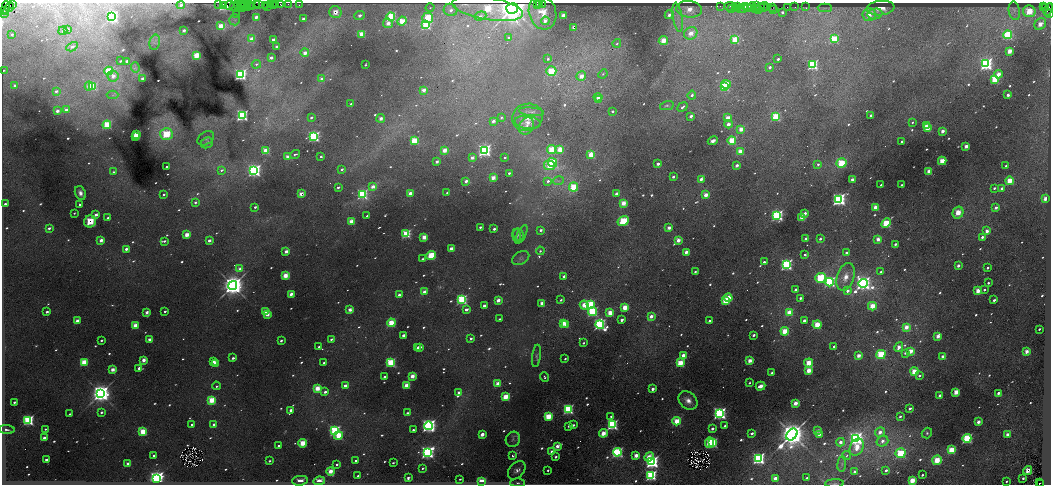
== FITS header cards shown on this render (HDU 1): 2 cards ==
NAXIS1  =                 2097
NAXIS2  =                  964

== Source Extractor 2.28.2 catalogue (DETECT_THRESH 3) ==
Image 2097 x 964 px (HDU 1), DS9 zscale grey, zoomed out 1/2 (1 PNG px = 2 x 2 image px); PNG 1053 x 486 px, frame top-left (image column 1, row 963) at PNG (2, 3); each listed source drawn as its Kron ellipse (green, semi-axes under 4 px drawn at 4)
Background 2.33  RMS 0.097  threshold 0.292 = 3 sigma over >= 5 px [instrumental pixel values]
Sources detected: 997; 109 cannot appear on this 1/2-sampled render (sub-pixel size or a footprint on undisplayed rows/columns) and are neither listed nor drawn; of the other 888, the 500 brightest by FLUX_AUTO listed and drawn (388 fainter detections omitted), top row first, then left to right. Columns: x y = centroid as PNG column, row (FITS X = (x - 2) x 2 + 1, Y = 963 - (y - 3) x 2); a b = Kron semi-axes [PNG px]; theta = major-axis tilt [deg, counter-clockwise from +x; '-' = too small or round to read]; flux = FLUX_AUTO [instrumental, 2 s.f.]
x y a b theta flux
13 4 3 1 - 180
245 4 3 2 - 350
250 4 3 1 - 560
259 4 2 1 - 240
270 4 2 1 - 120
276 4 3 1 - 230
280 4 2 2 - 690
288 4 2 2 - 320
299 4 2 1 - 37
537 4 2 1 - 88
539 4 2 1 - 74
542 4 2 1 - 280
181 5 4 3 - 67
219 5 3 1 - 100
224 5 4 3 - 8000
229 5 5 2 - 610
238 5 4 1 - 230
240 5 3 2 - 560
243 5 5 2 - 930
252 5 2 1 - 420
257 5 4 2 - 570
266 5 3 2 - 290
273 5 2 1 - 240
234 6 2 1 - 550
720 6 2 1 - 300
729 6 5 1 - 430
745 6 2 1 - 150
752 6 4 2 - 790
756 6 3 1 - 540
765 6 5 1 - 540
1044 6 2 2 - 73
9 7 5 3 - 1600
248 7 3 1 - 80
252 7 3 2 - 1000
267 7 2 1 - 230
737 7 3 2 - 230
773 7 2 1 - 190
787 7 2 2 - 360
795 7 2 1 - 230
806 7 2 1 - 69
6 8 6 3 87 1100
242 8 2 1 - 120
430 8 4 3 - 34
488 8 36 11 -10 1300
512 8 6 5 - 58000
732 8 2 1 - 160
744 8 2 2 - 230
747 8 3 2 - 980
750 8 3 1 - 480
761 8 3 1 - 280
764 8 3 1 - 380
825 8 7 3 -1 34
881 8 14 7 5 280
1046 8 2 1 - 910
689 9 13 8 -7 390
735 9 2 1 - 540
741 9 3 1 - 290
755 9 3 1 - 260
758 9 2 1 - 710
774 9 3 2 - 330
450 10 7 6 - 150
1048 10 7 3 67 1600
4 11 2 2 - 260
1014 11 9 5 -80 95
1029 11 6 6 - 590
335 12 6 6 - 360
782 12 3 2 - 74
543 13 17 13 -72 610
1049 13 2 1 - 320
3 14 2 1 - 300
869 14 6 6 - 300
875 14 7 5 12 90
237 15 3 3 - 39
360 15 5 4 - 130
669 15 5 4 - 140
391 16 4 4 - 1600
480 16 6 4 19 79
563 16 3 3 - 260
112 17 3 3 - 9900
256 17 3 3 - 140
678 17 15 4 -81 170
428 18 5 5 - 800
303 19 3 2 - 130
235 20 5 5 - 57
402 21 4 3 - 580
545 21 4 4 - 130
388 23 5 4 - 220
1040 24 6 5 - 290
426 25 3 3 - 3400
221 26 4 3 - 380
573 27 3 3 - 110
67 29 3 2 - 74
184 30 3 3 - 100
63 31 4 3 - 43
691 33 7 6 - 260
12 34 3 3 - 40
362 34 3 3 - 340
1007 35 4 4 - 1500
509 38 3 3 - 71
251 39 3 3 - 230
273 39 3 2 - 75
735 39 4 3 - 750
834 39 4 4 - 870
663 41 5 4 - 300
155 42 7 5 78 79
617 43 4 3 - 36
72 47 6 4 28 80
277 47 2 2 - 160
1010 51 3 3 - 260
305 53 4 3 - 180
196 55 3 3 - 600
271 58 3 2 - 110
548 59 3 2 - 41
778 59 2 2 - 57
120 61 2 2 - 37
127 61 3 2 - 78
256 64 5 3 - 38
986 64 4 4 - 5800
365 65 3 2 - 34
813 65 4 4 - 2500
135 67 5 3 - 38
770 67 3 3 - 56
3 70 2 2 - 36
109 71 4 3 - 1000
551 71 5 5 - 530
603 74 5 3 - 40
998 74 4 4 - 220
240 75 3 3 - 8100
113 76 5 5 - 170
581 76 5 4 - 210
142 79 3 2 - 100
322 79 4 3 - 120
995 79 3 3 - 1100
726 84 5 3 - 400
15 85 3 2 - 63
89 86 4 3 - 240
93 86 4 3 - 610
725 87 3 3 - 970
424 90 3 3 - 180
56 91 4 3 - 75
112 95 6 3 0 38
692 95 4 4 - 71
1008 95 3 3 - 100
598 97 4 3 - 120
598 100 4 3 - 130
351 104 3 2 - 34
667 106 7 4 14 42
682 107 5 3 - 65
66 110 3 3 - 150
57 111 4 3 - 120
612 111 3 2 - 56
531 112 12 3 -6 67
242 115 3 3 - 6700
691 116 3 2 - 98
871 116 3 2 - 89
501 117 3 3 - 38
527 117 15 13 18 310
775 117 4 4 - 790
311 118 4 3 - 52
381 118 4 4 - 140
728 118 4 3 - 290
493 121 3 2 - 110
528 122 13 6 -7 130
912 122 3 3 - 40
728 124 4 3 - 140
107 125 4 3 - 1300
526 126 9 6 62 120
926 126 3 2 - 140
927 128 4 4 - 320
741 129 3 3 - 240
942 131 3 3 - 140
166 134 6 6 - 910
136 135 3 3 - 630
314 136 3 3 - 7400
135 137 3 2 - 250
206 138 9 6 32 70
732 140 4 4 - 780
414 141 4 3 - 620
713 141 5 3 - 71
902 142 3 2 - 91
207 143 6 5 - 52
966 146 3 3 - 160
552 149 5 4 - 510
560 149 4 3 - 410
445 150 3 3 - 270
484 150 3 3 - 9200
266 151 4 3 - 550
740 151 3 3 - 340
295 154 5 2 - 46
591 154 4 3 - 490
288 157 3 3 - 270
321 157 2 2 - 55
472 158 3 2 - 170
505 158 3 2 - 41
942 161 4 4 - 380
437 162 3 2 - 92
552 162 5 3 - 1500
841 163 5 5 - 860
658 164 3 2 - 97
818 164 3 3 - 45
549 165 5 4 - 430
737 165 3 3 - 120
1006 166 2 2 - 52
167 167 2 2 - 42
342 169 3 3 - 61
221 170 4 3 - 44
254 171 3 3 - 12000
929 171 3 3 - 280
114 172 4 3 - 50
509 173 2 2 - 56
673 177 3 2 - 68
493 178 3 3 - 220
701 179 3 3 - 110
852 179 3 3 - 130
466 181 4 3 - 110
548 181 4 3 - 58
558 181 5 3 - 40
1009 181 4 4 - 400
881 185 2 2 - 60
901 185 3 2 - 54
338 187 2 2 - 57
373 187 4 3 - 210
573 187 4 4 - 710
994 188 3 2 - 55
1001 188 4 3 - 73
80 193 7 5 -69 120
410 193 3 3 - 190
447 193 4 3 - 43
164 194 3 2 - 50
301 194 3 3 - 240
362 194 3 3 - 4700
616 194 3 3 - 120
706 195 4 3 - 210
839 199 4 4 - 7100
1045 199 3 3 - 250
195 202 4 3 - 62
623 203 4 4 - 270
5 204 2 2 - 53
80 205 2 2 - 61
255 207 2 2 - 49
875 207 3 3 - 190
996 208 3 3 - 92
74 213 2 2 - 36
805 213 3 2 - 130
958 213 6 5 - 360
96 215 3 3 - 130
367 216 2 2 - 59
777 216 4 4 - 4800
802 217 3 3 - 370
108 218 3 3 - 69
90 221 6 5 - 510
351 221 3 3 - 340
623 221 6 4 34 860
886 223 5 4 - 1100
480 227 2 2 - 48
49 228 4 3 - 70
669 228 3 3 - 130
494 229 3 2 - 90
540 230 3 3 - 75
987 231 3 3 - 150
406 234 3 3 - 2200
521 234 10 4 63 57
187 235 3 3 - 260
518 235 6 5 - 62
517 236 7 4 -82 46
424 237 3 3 - 290
982 237 3 3 - 78
806 238 3 2 - 110
820 239 3 2 - 52
878 239 3 3 - 170
101 240 4 3 - 160
678 240 3 3 - 220
164 241 3 2 - 51
209 241 3 3 - 110
895 244 3 2 - 71
126 249 3 3 - 110
451 249 3 3 - 190
286 251 3 3 - 160
540 251 4 3 - 45
686 252 3 3 - 170
846 252 4 3 - 42
805 255 3 2 - 67
431 256 5 4 - 870
521 258 9 6 30 80
422 259 3 2 - 53
764 262 3 2 - 85
786 265 3 3 - 5100
958 266 3 3 - 90
987 268 2 2 - 50
240 269 4 3 - 180
695 272 3 2 - 50
881 272 3 2 - 35
285 275 3 3 - 400
564 276 3 2 - 72
846 277 14 8 72 300
820 278 5 5 - 960
829 282 4 4 - 3500
863 283 4 4 - 18000
988 283 2 2 - 53
233 285 4 4 - 33000
796 290 3 2 - 110
984 290 3 2 - 49
847 291 4 3 - 110
978 291 3 3 - 320
424 292 4 3 - 150
291 294 3 2 - 180
399 295 3 3 - 89
728 298 4 4 - 390
800 298 3 2 - 62
461 300 3 3 - 5400
498 300 3 3 - 190
561 300 2 2 - 39
994 300 3 2 - 73
725 301 4 3 - 520
542 303 3 3 - 150
590 304 4 3 - 920
484 305 3 2 - 89
584 305 5 4 - 350
872 306 4 4 - 370
625 307 4 3 - 360
350 310 3 3 - 190
466 310 3 2 - 140
165 311 3 2 - 44
266 311 4 3 - 250
47 312 3 2 - 85
147 312 3 3 - 160
592 312 5 4 - 1500
610 313 4 4 - 310
789 313 4 4 - 380
267 314 3 2 - 190
651 316 4 3 - 160
499 319 2 2 - 37
622 320 3 3 - 89
804 320 3 2 - 92
77 321 3 3 - 190
709 321 3 2 - 70
391 323 4 4 - 540
564 323 4 3 - 300
566 324 3 2 - 94
135 325 3 3 - 330
600 325 4 4 - 6600
817 325 4 4 - 430
906 327 4 3 - 240
1039 329 2 2 - 46
785 331 4 4 - 490
403 335 3 2 - 110
753 335 3 2 - 74
938 336 3 3 - 210
149 339 3 3 - 140
331 339 3 2 - 58
471 339 3 2 - 75
101 340 2 2 - 50
281 341 2 2 - 61
583 343 2 2 - 44
834 346 2 2 - 54
319 347 3 2 - 75
418 347 3 2 - 83
420 347 3 2 - 98
899 347 5 4 - 180
911 351 4 4 - 240
1026 351 3 3 - 220
905 353 3 3 - 54
881 354 5 4 - 960
683 355 4 4 - 220
536 356 11 4 82 54
859 356 4 3 - 180
943 357 3 3 - 170
233 358 3 2 - 66
565 359 2 2 - 38
144 360 3 3 - 200
214 361 3 2 - 59
750 361 3 3 - 240
84 362 3 3 - 560
215 363 3 3 - 160
324 363 3 2 - 51
390 363 3 3 - 3600
680 363 4 4 - 540
809 363 4 4 - 390
139 368 3 2 - 120
113 369 3 3 - 230
808 370 4 3 - 270
914 371 4 4 - 380
772 373 3 2 - 93
412 376 3 3 - 200
919 376 3 3 - 55
384 377 2 2 - 73
545 377 4 3 - 35
498 383 3 3 - 300
749 383 2 2 - 34
407 385 3 3 - 360
216 386 4 3 - 47
345 386 4 3 - 120
760 386 5 3 - 220
317 388 4 3 - 400
653 389 3 2 - 94
325 392 3 2 - 91
956 392 4 3 - 280
100 393 4 4 - 27000
459 393 3 3 - 200
998 393 3 2 - 110
940 395 3 2 - 110
505 397 4 3 - 470
212 400 3 3 - 830
688 400 10 8 -43 200
14 402 2 2 - 58
795 403 3 3 - 250
568 409 3 3 - 4500
910 409 3 2 - 85
291 410 3 2 - 110
101 412 3 2 - 59
407 413 3 2 - 53
720 413 4 4 - 7700
70 414 2 2 - 44
548 416 4 4 - 670
611 416 3 3 - 50
900 416 3 2 - 54
28 420 3 3 - 4800
677 421 4 4 - 500
978 422 3 3 - 160
214 424 3 3 - 120
192 425 2 2 - 94
573 425 3 3 - 45
612 425 3 3 - 4700
428 426 4 3 - 12000
569 426 3 2 - 52
724 426 3 2 - 35
712 428 3 2 - 97
7 429 8 3 -5 87
45 429 3 2 - 34
413 430 2 2 - 49
818 430 3 2 - 100
143 431 3 3 - 830
335 431 3 3 - 5800
880 432 5 5 - 190
603 433 4 3 - 380
752 433 3 3 - 70
927 433 5 5 - 45
482 434 3 3 - 170
819 434 3 3 - 140
1007 434 3 3 - 160
792 435 6 5 - 44000
338 436 4 4 - 650
44 438 4 3 - 180
856 438 4 3 - 10000
967 438 4 4 - 1800
513 439 8 7 - 73
882 441 6 5 - 140
840 442 4 4 - 130
303 443 4 4 - 410
709 443 5 3 - 710
712 443 4 3 - 1400
278 446 2 2 - 53
557 446 3 3 - 220
857 447 9 6 62 400
951 450 4 4 - 660
427 452 4 3 - 12000
552 452 3 3 - 130
617 452 4 4 - 3500
900 453 5 5 - 1100
154 455 2 2 - 64
636 455 3 3 - 200
513 456 3 2 - 76
847 456 5 3 - 37
556 457 3 2 - 51
649 457 5 4 - 360
758 458 3 3 - 7400
46 460 3 2 - 71
356 460 2 2 - 53
937 460 5 4 - 480
269 461 3 3 - 51
652 462 4 3 - 7400
393 463 2 2 - 36
128 464 3 3 - 180
337 464 3 2 - 44
842 464 8 4 83 54
423 468 3 2 - 42
517 470 10 7 49 130
548 470 2 2 - 35
886 470 3 2 - 69
1028 470 4 4 - 240
330 471 4 3 - 270
855 472 3 3 - 110
651 475 3 3 - 3800
922 475 2 2 - 40
358 476 2 2 - 62
156 478 3 3 - 17000
408 478 4 3 - 79
775 478 3 3 - 190
807 478 3 2 - 50
1023 478 2 2 - 41
460 479 3 2 - 35
912 480 3 3 - 600
300 481 8 5 4 220
319 481 6 4 7 270
482 481 4 3 - 650
1006 481 2 2 - 35
518 483 7 3 0 51
835 483 9 3 3 37
1039 483 3 1 - 160
1041 483 2 1 - 180
At the frame edge (FLAGS 8, measured only in part): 3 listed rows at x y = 1049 13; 3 70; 835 483
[388 fainter detections neither listed nor drawn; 109 sub-pixel or undisplayed-footprint detections neither listed nor drawn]